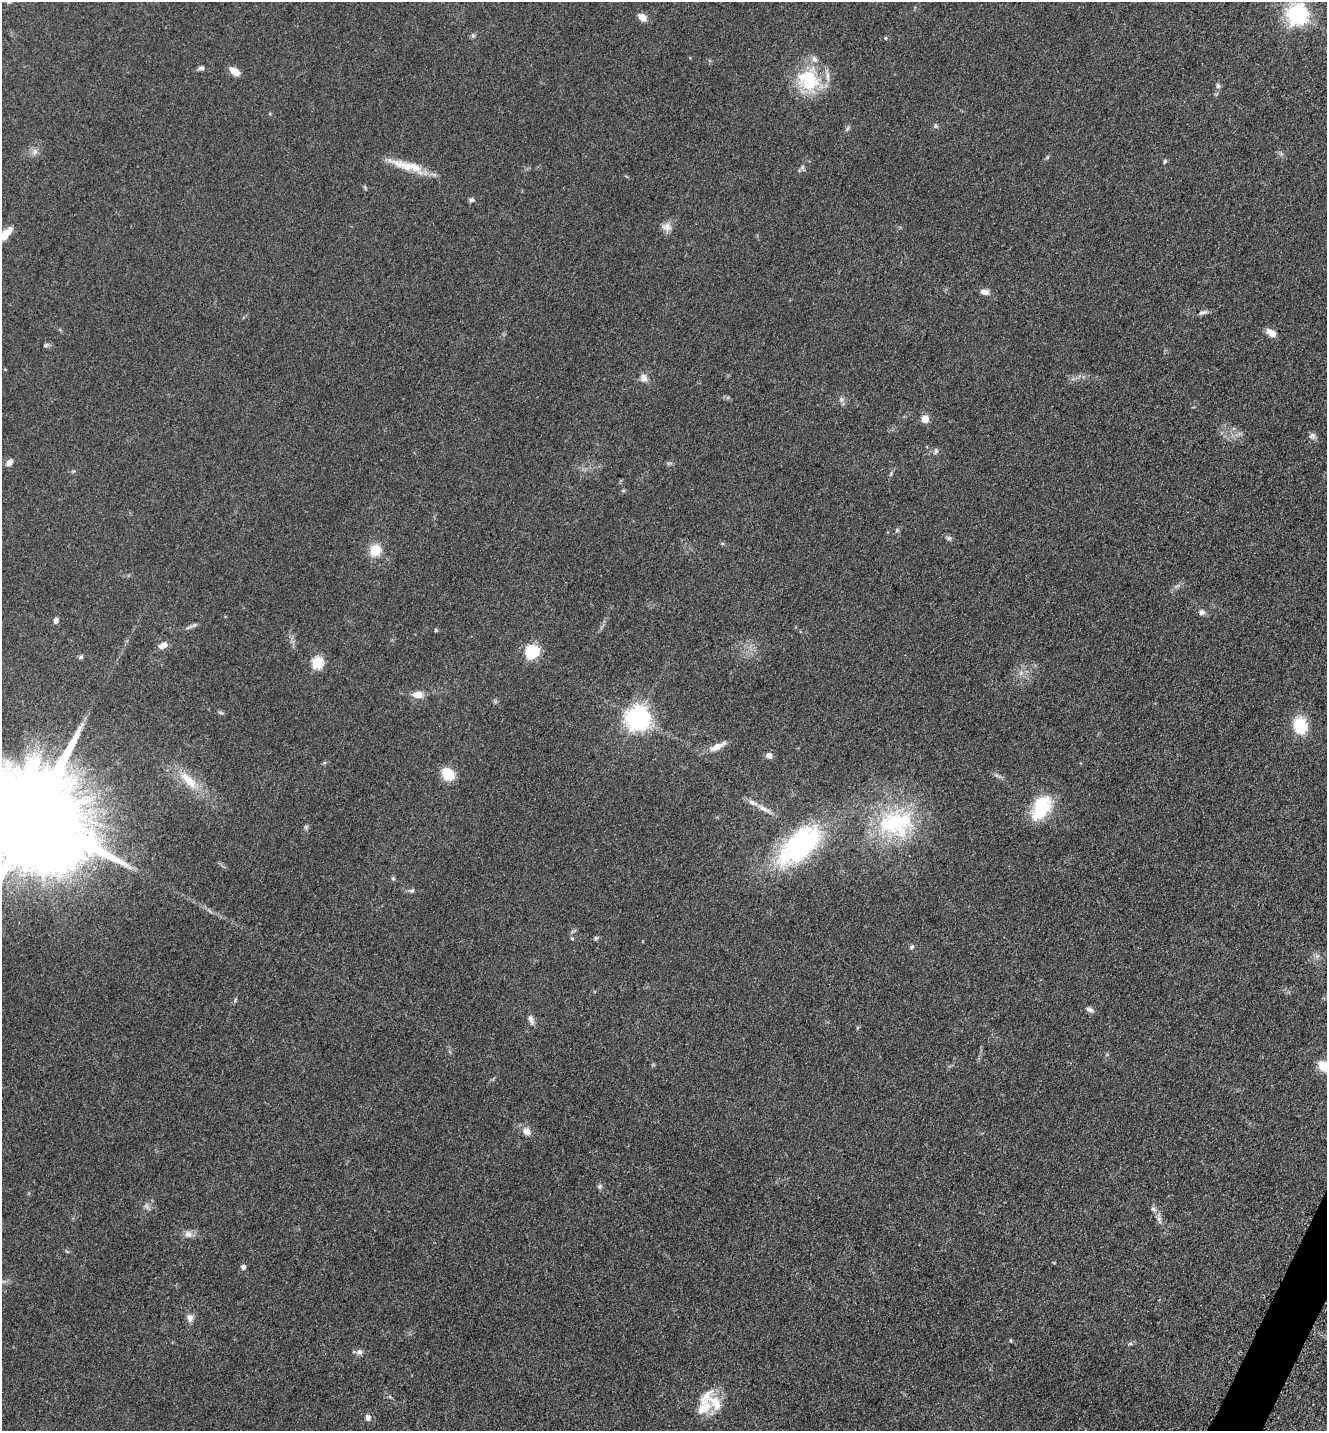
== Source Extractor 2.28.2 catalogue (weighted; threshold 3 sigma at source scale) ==
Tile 6 of 4 x 4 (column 2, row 2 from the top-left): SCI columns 1624-2948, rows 2900-4328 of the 5806 x 5775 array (HDU 1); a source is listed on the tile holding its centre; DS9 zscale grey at full resolution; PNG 1329 x 1433 px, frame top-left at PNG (2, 2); no overlay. Shown black and unused: <1% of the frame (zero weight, under 3 of 5 exposures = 4% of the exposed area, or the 3 px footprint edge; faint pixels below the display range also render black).
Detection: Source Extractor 2.28.2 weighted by HDU 2 'WHT'; one run over the whole footprint, this tile lists its part. Background 0.0634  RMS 0.006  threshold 0.027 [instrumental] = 3 sigma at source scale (4.5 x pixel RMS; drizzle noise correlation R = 1.50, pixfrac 1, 0.05/0.05 arcsec/px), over >= 5 px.
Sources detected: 76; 6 inside a brighter listed object's ellipse — not listed separately; the other 70 listed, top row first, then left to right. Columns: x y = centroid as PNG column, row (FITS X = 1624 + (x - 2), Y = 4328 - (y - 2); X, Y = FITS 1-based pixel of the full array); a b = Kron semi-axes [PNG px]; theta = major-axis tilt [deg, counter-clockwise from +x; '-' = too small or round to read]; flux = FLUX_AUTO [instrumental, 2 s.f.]
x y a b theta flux
1297 14 7 7 - 320
642 17 9 7 -33 5.5
473 35 6 4 -71 0.88
885 38 5 4 - 0.61
201 68 7 6 - 1.6
234 71 12 6 -35 6
808 80 33 27 -34 32
1218 86 6 5 - 1.2
936 126 6 5 - 1
847 129 8 4 59 1.1
35 151 9 7 75 2.3
1165 161 6 4 87 0.86
400 164 28 10 -18 10
802 167 6 5 - 1.2
471 200 7 6 - 1.3
667 227 14 11 -13 4.1
6 234 19 7 49 8
984 292 10 6 -11 3.5
1202 313 11 5 13 1.8
1271 333 11 7 -36 5.4
46 345 7 6 - 1.2
643 378 11 10 - 3.6
842 399 6 6 - 1.4
925 419 5 5 - 11
1312 436 9 8 - 1.9
936 451 8 5 74 1.3
9 462 10 7 43 2.6
897 530 5 5 - 1
948 538 7 6 - 1.3
375 550 10 9 - 13
1202 612 7 7 - 2.4
56 620 6 5 - 2.2
193 625 14 4 27 1.7
163 645 12 7 27 3.9
532 652 6 6 - 82
81 657 7 5 28 1.1
317 662 6 6 - 48
417 695 11 8 -3 6
220 713 8 3 -21 0.8
638 718 8 8 - 490
1300 725 15 12 -80 22
717 747 19 7 28 6.4
769 756 7 6 - 2.9
448 774 14 11 -41 14
188 780 33 12 -47 14
1041 807 31 19 61 27
764 809 17 6 -26 3.9
34 816 31 23 -37 19000
896 823 52 37 3 65
306 827 7 5 46 1.1
799 845 54 26 44 91
393 878 5 5 - 0.85
412 890 8 5 18 1.2
572 938 5 3 - 0.63
596 938 6 5 - 0.9
912 947 7 6 - 1.2
1090 1010 10 6 -19 2
531 1019 14 6 -70 2.7
1323 1066 12 10 -35 10
527 1131 9 8 - 4.1
599 1186 7 6 - 1.2
1159 1219 15 6 -77 2.8
188 1234 10 10 - 3.2
243 1267 5 5 - 2
190 1318 9 8 - 3.5
1010 1340 5 3 - 0.59
1130 1343 6 4 0 0.89
359 1352 8 7 - 2.2
704 1407 30 17 68 15
368 1418 7 6 - 2.4
Isophote crosses this tile's border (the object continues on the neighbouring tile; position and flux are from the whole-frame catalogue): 3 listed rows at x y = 6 234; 34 816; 1323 1066